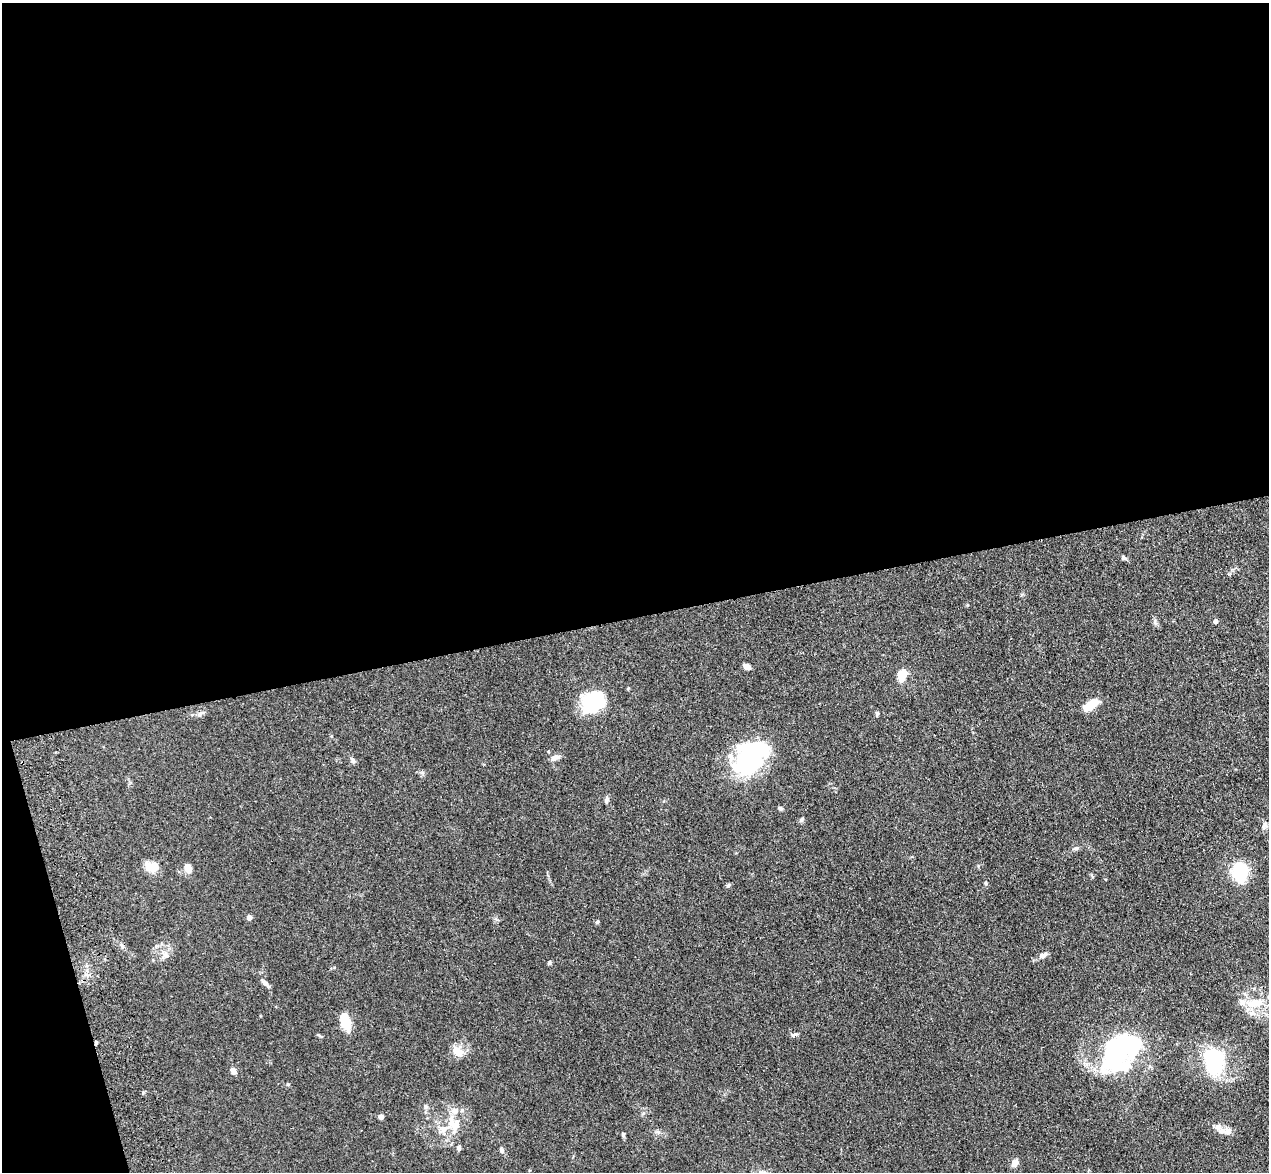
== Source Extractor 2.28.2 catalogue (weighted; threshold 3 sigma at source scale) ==
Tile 1 of 4 x 4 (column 1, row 1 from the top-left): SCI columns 116-1382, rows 3694-4863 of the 5298 x 5161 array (HDU 1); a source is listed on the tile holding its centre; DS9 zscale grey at full resolution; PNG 1271 x 1174 px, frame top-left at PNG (2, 3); no overlay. Shown black and unused: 55% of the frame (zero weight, under 3 of 4 exposures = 6% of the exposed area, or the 3 px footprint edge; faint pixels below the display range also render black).
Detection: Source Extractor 2.28.2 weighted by HDU 2 'WHT'; one run over the whole footprint, this tile lists its part. Background 0.0711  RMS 0.0063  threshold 0.0283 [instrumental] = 3 sigma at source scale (4.5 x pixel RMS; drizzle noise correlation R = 1.50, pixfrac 1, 0.05/0.05 arcsec/px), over >= 5 px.
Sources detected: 56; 8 inside a brighter object's white glare — not listed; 4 inside a brighter listed object's ellipse — not listed separately; the other 44 listed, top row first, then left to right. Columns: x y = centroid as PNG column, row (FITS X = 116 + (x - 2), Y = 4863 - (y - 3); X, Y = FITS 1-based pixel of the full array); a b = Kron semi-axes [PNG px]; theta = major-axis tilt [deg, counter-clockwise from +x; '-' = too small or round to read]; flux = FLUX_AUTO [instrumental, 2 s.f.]
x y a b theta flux
1124 558 7 5 -46 1.1
1215 621 5 4 - 2
1155 623 9 5 -64 1.5
746 666 7 5 -26 3.4
902 676 10 7 66 12
594 700 27 25 65 29
1091 705 16 7 31 12
877 713 5 4 - 1.1
200 714 9 6 35 1.7
555 758 11 6 20 3.1
353 760 7 6 - 1.5
749 765 45 28 18 47
606 800 8 5 80 1.6
780 808 6 5 - 1
801 820 6 5 - 1
1264 825 12 6 75 2
1075 848 9 4 11 1.2
152 867 17 11 -1 8.9
188 868 8 6 -65 6.1
1240 871 19 15 90 27
985 883 4 4 - 0.72
728 885 7 4 28 0.95
249 917 4 4 - 3.9
597 922 5 5 - 0.79
1043 955 10 6 25 2.8
164 957 16 4 26 2.4
550 963 8 4 90 0.83
265 983 11 5 -45 2.3
1254 1003 26 10 8 12
1252 1013 9 7 0 3.1
345 1022 17 9 -74 13
794 1034 10 3 21 1
96 1043 5 4 - 0.78
457 1051 17 11 -44 6.8
1111 1051 49 15 62 38
1213 1061 28 23 -80 45
233 1071 8 6 -68 2.8
381 1116 4 4 - 4.9
456 1126 29 20 -40 17
1222 1131 17 8 -2 4.7
658 1132 7 4 -18 1.2
623 1134 6 4 -75 1.1
501 1150 8 5 -60 1.4
1015 1163 8 6 61 4.5
Overlapping masked pixels (flux is a lower limit): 1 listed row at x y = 96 1043